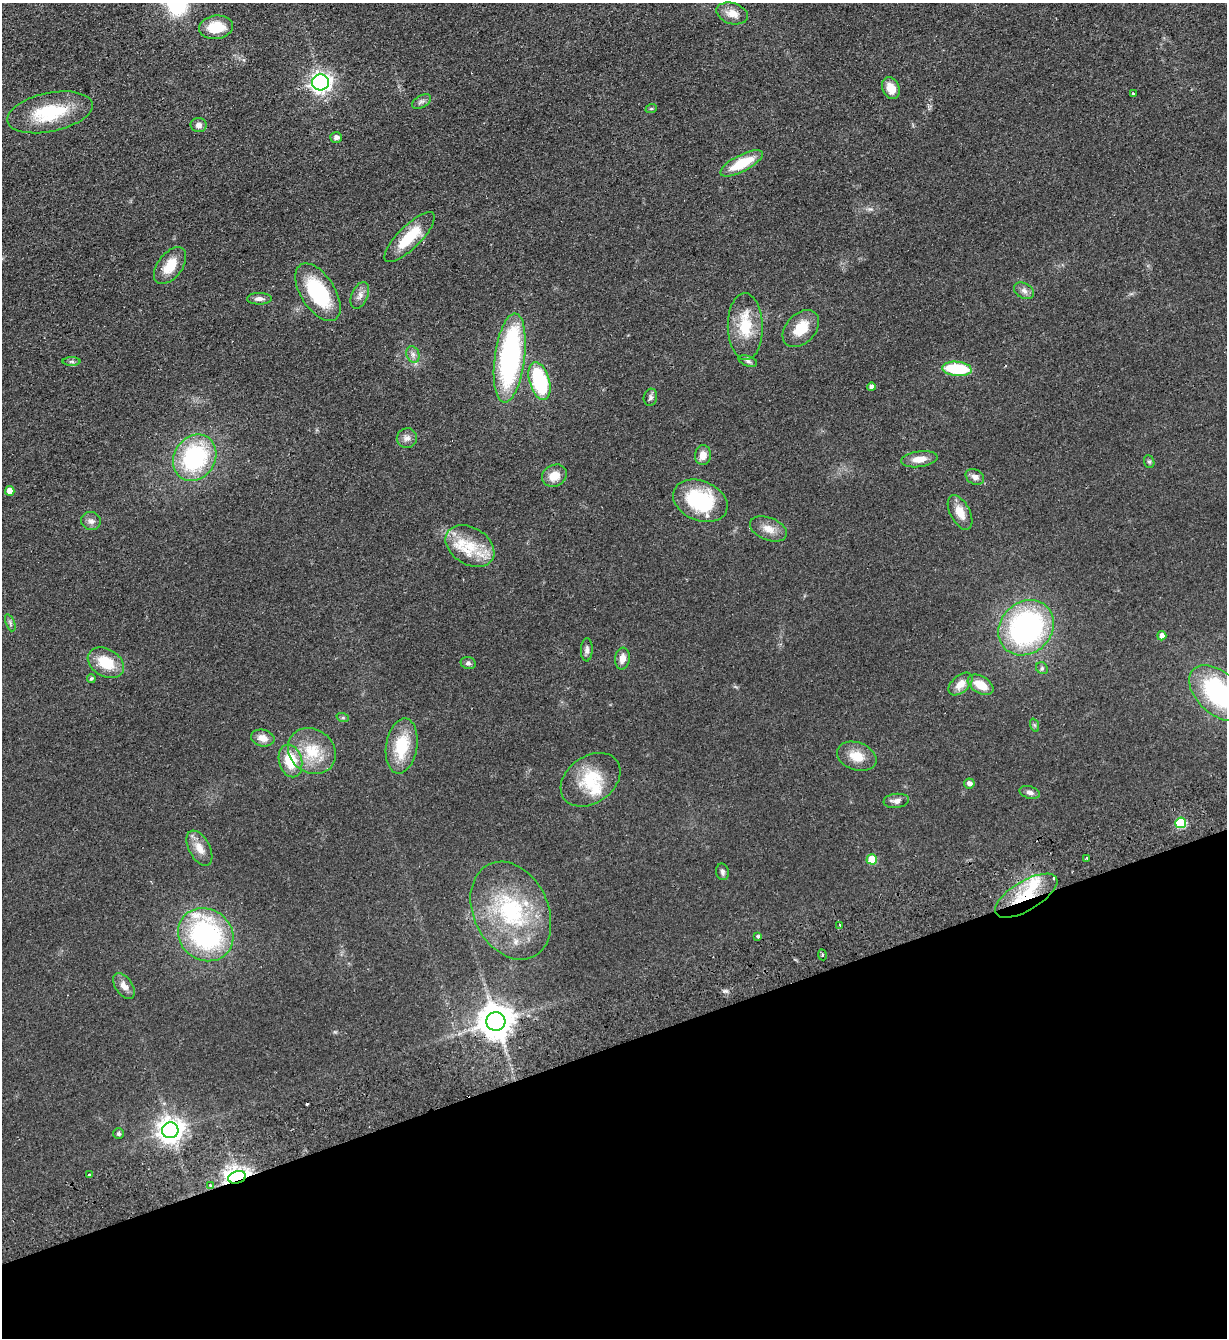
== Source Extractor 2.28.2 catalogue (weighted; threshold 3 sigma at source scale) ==
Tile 14 of 4 x 4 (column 2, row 4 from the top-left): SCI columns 1522-2746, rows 56-1391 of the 5367 x 5452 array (HDU 1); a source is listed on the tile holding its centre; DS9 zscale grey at full resolution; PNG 1229 x 1340 px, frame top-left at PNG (2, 3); each listed source drawn as its Kron ellipse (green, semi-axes under 4 px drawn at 4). Shown black and unused: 22% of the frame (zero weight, under 2 of 3 exposures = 3% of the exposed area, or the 3 px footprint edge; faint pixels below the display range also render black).
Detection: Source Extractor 2.28.2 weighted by HDU 2 'WHT'; one run over the whole footprint, this tile lists its part. Background 0.0637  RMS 0.0093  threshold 0.0417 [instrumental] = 3 sigma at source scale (4.5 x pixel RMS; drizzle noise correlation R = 1.50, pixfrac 1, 0.05/0.05 arcsec/px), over >= 5 px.
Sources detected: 89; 1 inside a brighter object's white glare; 1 cosmic-ray / hot-pixel residue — neither listed nor drawn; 6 inside a brighter listed object's ellipse — not listed separately; the other 81 listed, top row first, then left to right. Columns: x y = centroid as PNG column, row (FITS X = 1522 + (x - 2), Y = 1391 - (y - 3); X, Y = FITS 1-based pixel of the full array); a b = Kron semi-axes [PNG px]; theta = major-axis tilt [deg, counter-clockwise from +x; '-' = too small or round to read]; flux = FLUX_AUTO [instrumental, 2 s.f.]
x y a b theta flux
732 13 16 10 -17 9.5
216 27 17 11 7 21
321 82 8 8 - 400
891 88 11 8 -66 12
1133 94 3 2 - 1.5
422 101 10 6 29 3
651 109 6 3 18 0.95
50 112 43 19 12 53
199 125 8 7 - 4.3
336 137 6 5 - 3.7
742 163 24 8 27 31
410 237 33 11 45 32
170 266 21 12 53 18
1024 291 11 7 -30 4.1
318 292 32 17 -57 68
360 295 14 8 66 5.5
259 299 12 6 1 3.7
745 326 33 17 -88 32
801 329 21 14 46 21
413 354 8 6 -70 3.4
510 358 45 15 83 170
748 361 9 5 -19 2.4
72 362 9 4 -1 1.7
957 369 15 7 -5 49
539 381 19 10 -74 75
871 387 4 4 - 4
650 397 8 6 76 2.7
407 438 10 9 - 4.7
703 455 10 8 82 8.3
195 458 24 20 55 97
919 459 18 8 8 9.7
1149 462 6 5 - 1.6
554 476 13 10 28 12
975 477 10 7 -29 4.3
10 491 5 4 - 8.1
700 501 28 19 -22 66
960 512 19 10 -62 12
91 521 10 9 - 4.1
768 529 19 11 -21 10
470 546 26 18 -32 32
10 623 9 4 -68 1.9
1026 628 30 25 44 190
1162 636 4 4 - 5.1
587 650 12 6 88 3.3
622 658 11 7 82 6.5
106 663 19 13 -30 26
468 663 7 6 - 2.4
1042 668 6 5 - 1.8
91 678 4 4 - 1.4
961 684 14 8 42 9
981 685 14 8 -30 16
1218 693 35 21 -42 110
343 718 6 4 -18 1.2
1034 725 7 4 -70 1.6
263 738 12 8 -13 7.8
402 746 28 15 81 35
312 751 25 21 -38 29
857 756 20 14 -20 15
290 761 16 11 -75 27
591 780 33 23 35 37
969 783 5 5 - 3.9
1030 792 10 6 -15 3.5
896 801 13 7 6 4.8
1181 823 5 5 - 51
199 848 19 10 -62 9.9
872 859 5 5 - 23
1087 859 4 2 - 2
722 872 8 6 -78 2.6
1026 896 35 14 31 38
511 911 51 37 -64 97
840 926 3 3 - 1.6
206 935 28 25 -34 140
758 936 4 3 - 2.7
822 955 5 3 - 1.3
124 986 14 8 -55 6.7
496 1022 9 9 - 1800
170 1130 8 8 - 880
118 1134 5 5 - 1.9
89 1175 3 3 - 8.8
237 1177 9 6 14 570
210 1185 4 3 - 2
Overlapping masked pixels (flux is a lower limit): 4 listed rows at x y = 1026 896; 496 1022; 237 1177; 210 1185
Isophote crosses this tile's border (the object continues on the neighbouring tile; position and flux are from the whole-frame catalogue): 1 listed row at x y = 1218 693
Unlisted compact peaks at least as high as the median listed source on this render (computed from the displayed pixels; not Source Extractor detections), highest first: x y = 725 991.